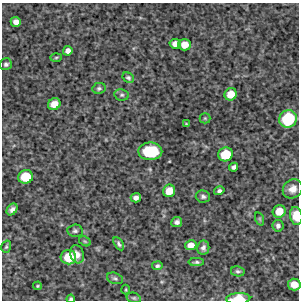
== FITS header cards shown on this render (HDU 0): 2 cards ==
NAXIS1  =                  297 /Length X axis
NAXIS2  =                  298 /Length Y axis

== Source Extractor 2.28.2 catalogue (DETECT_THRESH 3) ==
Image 297 x 298 px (HDU 0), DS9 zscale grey, 1 PNG px = 1 image px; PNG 301 x 302 px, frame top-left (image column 1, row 298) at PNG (2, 3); each listed source drawn as its Kron ellipse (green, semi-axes under 4 px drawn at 4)
Background 4770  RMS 170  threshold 508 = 3 sigma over >= 5 px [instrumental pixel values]
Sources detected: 47; all 47 listed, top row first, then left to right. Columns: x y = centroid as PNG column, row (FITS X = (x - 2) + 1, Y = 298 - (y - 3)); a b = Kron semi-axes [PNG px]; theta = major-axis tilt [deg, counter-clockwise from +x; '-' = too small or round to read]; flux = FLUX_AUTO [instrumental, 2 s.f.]
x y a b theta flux
16 22 5 5 - 64000
175 44 6 5 - 71000
185 45 6 6 - 140000
68 51 5 4 - 54000
56 57 6 4 2 14000
6 64 6 6 - 29000
128 78 6 5 - 21000
99 88 7 5 11 26000
231 94 6 6 - 150000
122 95 7 5 -12 24000
54 104 6 5 - 120000
205 118 5 5 - 14000
288 119 9 8 - 670000
186 124 3 2 - 11000
150 151 12 9 0 380000
225 154 7 7 - 310000
234 167 4 4 - 32000
26 177 7 7 - 300000
293 189 10 9 - 89000
169 191 6 6 - 140000
219 191 5 4 - 27000
203 197 7 6 - 30000
136 198 5 5 - 46000
12 209 6 4 51 42000
279 211 6 6 - 160000
296 216 9 6 -81 190000
260 219 7 4 -71 17000
177 222 5 5 - 36000
278 226 6 5 - 31000
75 231 7 6 - 26000
85 241 6 4 -30 17000
119 244 7 4 -58 28000
191 245 5 5 - 95000
6 247 6 4 73 17000
203 248 7 6 - 37000
77 254 9 7 -75 66000
68 257 8 7 - 280000
196 262 8 4 0 22000
157 266 5 4 - 23000
238 271 7 5 -11 23000
115 278 8 5 -20 26000
294 284 6 6 - 130000
38 286 4 3 - 14000
126 290 5 2 - 10000
134 298 7 5 -14 20000
71 299 4 3 - 21000
238 299 12 5 3 230000
At the frame edge (FLAGS 8, measured only in part): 4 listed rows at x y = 296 216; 294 284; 71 299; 238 299